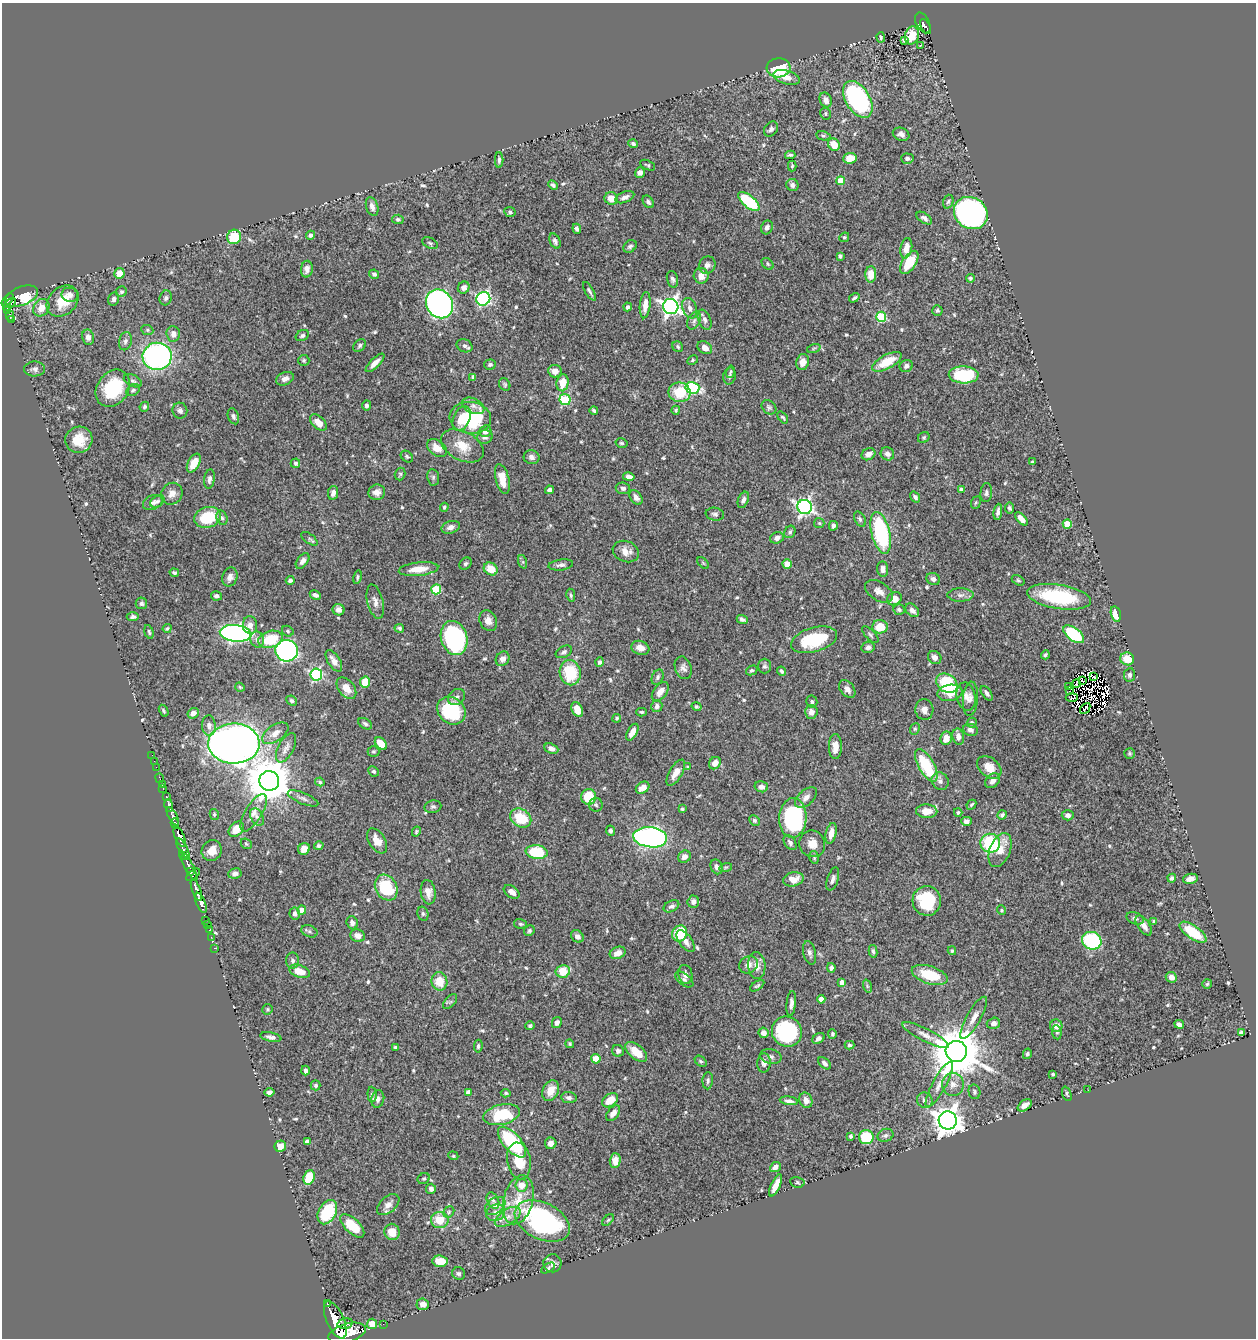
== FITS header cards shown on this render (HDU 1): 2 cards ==
NAXIS1  =                 1254
NAXIS2  =                 1336

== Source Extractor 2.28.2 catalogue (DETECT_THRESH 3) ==
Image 1254 x 1336 px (HDU 1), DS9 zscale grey, 1 PNG px = 1 image px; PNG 1258 x 1340 px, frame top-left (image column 1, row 1336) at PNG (2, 3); each listed source drawn as its Kron ellipse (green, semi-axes under 4 px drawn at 4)
Background 0.756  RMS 0.015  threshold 0.0439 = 3 sigma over >= 5 px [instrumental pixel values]
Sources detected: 595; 7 with non-positive FLUX_AUTO (blend fragments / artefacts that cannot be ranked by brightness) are neither listed nor drawn; of the other 588, the 500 brightest by FLUX_AUTO listed and drawn (88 fainter detections omitted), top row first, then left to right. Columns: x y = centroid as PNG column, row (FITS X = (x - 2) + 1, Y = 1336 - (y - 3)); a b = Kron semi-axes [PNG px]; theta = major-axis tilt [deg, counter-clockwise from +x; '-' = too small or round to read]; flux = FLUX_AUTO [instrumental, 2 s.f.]
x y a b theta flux
923 23 11 6 -63 120
926 26 8 3 -63 130
912 36 9 7 76 14
881 37 5 3 - 1.7
904 40 4 3 - 4.6
920 45 3 2 - 3
778 68 12 9 4 41
787 77 13 6 -14 7.7
858 99 20 12 -59 170
826 100 7 5 -67 6.2
825 114 6 5 - 1.5
771 129 8 6 52 3
901 134 8 6 -22 4.4
823 136 7 4 -10 1.9
633 144 5 4 - 2
834 145 6 5 - 17
790 155 5 3 - 1.7
850 158 6 5 - 16
907 159 6 5 - 2.7
499 160 8 4 90 2.3
648 165 8 4 -25 1.6
792 166 5 4 - 1.4
640 173 5 5 - 4.3
841 181 4 4 - 21
553 185 5 4 - 2.3
792 185 6 6 - 3.7
625 197 10 5 21 4.4
611 199 7 6 - 12
648 202 7 5 -54 2.4
749 202 13 6 -39 59
948 202 7 5 71 2.1
372 207 9 6 -72 4.3
510 212 6 5 - 2
971 213 18 15 -36 320
924 218 9 5 -34 3.1
398 219 6 4 -5 1.9
767 227 7 5 66 3.1
577 229 5 4 - 2.5
311 235 4 4 - 2.3
234 237 7 7 - 40
844 237 5 4 - 1.4
555 241 8 5 -65 2.8
430 243 8 5 -28 2
630 246 7 5 35 2.6
906 248 10 5 79 9
840 256 4 3 - 1.9
909 262 13 7 56 25
767 264 7 5 -44 1.6
707 265 9 8 - 4.2
307 269 8 6 85 5.3
119 273 5 5 - 15
374 274 5 4 - 2.4
871 274 8 5 88 11
701 276 8 7 - 8.3
970 278 4 4 - 1.5
672 279 8 5 -74 2.6
464 288 6 5 - 5.4
589 291 10 3 -59 2.3
121 292 5 5 - 2.4
70 295 8 7 - 4.9
22 296 17 9 22 220
166 298 7 6 - 2.6
854 298 6 3 34 2.1
114 299 7 5 77 3.2
483 299 7 6 - 160
8 300 7 4 50 460
63 301 18 13 42 21
9 304 8 3 46 290
439 304 15 13 -58 490
645 305 13 5 84 8.8
628 307 4 4 - 3.3
671 307 8 7 - 420
41 308 9 7 54 10
690 308 10 7 -69 5.3
937 310 5 5 - 2
8 311 4 3 - 54
10 316 5 3 - 150
881 317 5 5 - 69
12 320 3 3 - 50
705 320 10 6 -67 3.6
694 321 9 6 63 3.1
147 330 6 5 - 1.6
173 334 8 6 -86 6.3
302 335 7 5 30 2.2
88 337 7 6 - 5
125 341 9 6 76 3.5
360 345 7 5 48 2.2
465 346 8 6 -25 3.4
678 347 6 5 - 1.9
705 348 8 6 -33 6.9
814 348 7 4 19 1.6
157 356 14 13 - 240
304 360 5 5 - 1.7
693 360 6 4 28 1.4
803 362 8 6 75 8.2
887 362 16 7 28 24
375 363 12 4 44 7.1
490 364 6 5 - 1.9
906 366 7 6 - 3.7
35 369 10 7 2 3.7
555 371 7 6 - 7.1
730 372 6 3 76 1.4
964 375 15 8 -2 58
730 376 8 6 78 2.4
473 377 4 3 - 2.1
285 379 9 6 24 4.9
133 381 10 5 -27 2.7
563 383 8 6 82 15
505 384 7 5 -55 1.6
113 388 20 15 55 52
692 388 7 6 - 120
133 390 7 5 37 2.3
679 392 11 9 -9 34
565 400 5 5 - 64
366 405 5 4 - 2.8
473 406 12 7 -26 5.2
144 407 5 4 - 1.9
769 407 8 6 -41 2.3
676 410 4 4 - 1.4
180 411 8 7 - 3.9
594 411 4 3 - 1.7
233 416 8 5 -70 2.5
783 417 7 3 -51 1.4
470 418 21 16 -6 73
462 419 13 8 66 16
318 423 10 6 -44 11
485 431 6 5 - 5.1
485 437 8 6 16 3.8
924 438 6 5 - 1.5
79 440 13 13 - 20
621 443 6 4 -16 1.5
462 446 23 14 -28 20
437 448 11 7 -35 11
868 454 7 5 30 5.3
887 454 7 6 - 4.6
407 457 7 5 -38 1.6
531 457 8 7 - 4.1
1032 462 3 3 - 1.7
194 463 10 5 61 15
295 463 5 4 - 1.9
400 474 6 5 - 1.6
433 477 8 6 -79 2.4
629 477 6 4 -11 4.2
209 479 10 5 82 3.5
502 479 15 6 -76 15
623 488 7 6 - 3
549 490 4 4 - 3.7
961 490 4 4 - 4.7
377 492 8 7 - 5.7
333 493 7 5 80 4.4
986 493 9 5 84 2.8
172 494 11 10 - 7.2
636 497 8 5 -53 4.1
915 497 6 4 -53 3.2
743 500 8 5 68 3.9
157 501 8 5 36 2.2
153 502 10 7 23 3.6
976 503 6 5 - 1.5
444 507 4 4 - 1.5
805 507 7 7 - 300
1009 508 5 4 - 1.8
998 512 8 4 81 3.3
715 514 9 6 -9 3
208 517 13 10 16 46
222 518 7 5 -72 2.4
860 519 8 5 -60 2.2
1021 519 8 4 -47 6.5
819 523 5 5 - 1.4
1067 524 4 4 - 30
833 526 5 4 - 3.2
451 527 9 6 17 4.9
790 532 6 5 - 2.2
881 533 21 9 -76 97
777 538 7 5 19 4.9
309 539 10 4 -36 1.8
626 551 13 10 -21 9.4
303 561 9 5 53 3.9
523 562 7 4 -72 1.7
703 563 7 4 -45 1.3
465 564 7 5 45 2
787 564 4 4 - 23
561 565 12 5 6 3.3
418 569 20 6 6 17
491 569 7 6 - 17
883 569 7 5 -85 4.8
174 573 5 3 - 1.8
230 577 10 7 69 4.9
357 577 7 4 79 1.9
933 579 7 6 - 3.6
290 580 4 4 - 2.7
1018 580 7 4 -30 1.4
436 589 5 5 - 54
879 591 15 9 -32 6.9
315 595 6 4 -27 3.3
571 595 6 4 -80 1.7
960 595 13 6 0 4.7
216 596 5 4 - 3.1
1059 597 32 12 -9 71
894 599 7 6 - 12
375 602 17 7 -76 6.1
141 603 6 5 - 2.1
338 610 6 5 - 4.1
899 610 6 5 - 1.9
912 610 8 5 -45 4.7
1116 614 8 5 -75 17
133 617 6 4 2 2.8
742 619 6 3 -22 2.7
488 621 11 8 -64 6.7
250 625 9 7 -88 6
880 627 8 6 -2 24
167 628 5 3 - 1.5
399 628 5 4 - 1.9
288 631 6 5 - 1.9
149 632 7 4 -74 1.6
235 633 15 8 -6 330
1074 634 12 6 -37 70
870 635 10 5 -45 2.3
454 638 17 13 -74 170
270 639 12 8 17 35
257 640 8 7 - 4.6
814 640 23 12 16 59
868 647 6 5 - 3.4
640 648 9 7 -18 8.1
287 651 11 10 - 320
564 652 9 5 27 2.8
1045 655 4 3 - 1.9
935 657 7 6 - 5.2
503 659 7 6 - 4.5
1127 659 7 6 - 16
334 661 12 6 -57 6.9
599 662 5 4 - 2.2
764 666 7 6 - 2.5
683 668 11 8 -70 4.4
752 670 6 4 29 1.9
782 671 5 3 - 2.3
570 673 13 10 -79 41
316 674 6 6 - 140
1129 675 7 5 81 3.1
658 677 8 5 66 2.5
1094 677 3 2 - 1.9
1082 680 4 2 - 1.4
365 682 5 5 - 22
947 683 11 8 -37 61
1077 684 4 2 - 1.9
240 687 5 4 - 1.4
1069 687 3 2 - 1.9
346 688 12 7 -50 12
847 689 10 6 -50 5.7
1070 691 2 2 - 1.6
660 692 11 6 54 6.8
950 693 12 8 8 13
987 693 8 4 -55 3.1
457 697 9 7 36 3.5
966 697 14 9 -77 7.2
1072 697 6 2 4 1.8
970 699 17 7 85 5.7
292 701 5 4 - 1.9
812 702 6 5 - 2.3
657 706 6 5 - 2.9
697 707 5 4 - 1.7
1085 708 6 2 48 1.5
577 709 8 5 -66 10
924 710 10 9 - 5.9
164 711 6 3 -63 1.4
451 711 15 13 -40 64
642 712 5 4 - 1.5
811 712 6 6 - 7
193 713 6 5 - 6.3
617 718 4 4 - 1.8
972 723 5 4 - 2.2
365 724 7 5 -32 2.2
209 726 10 7 -87 4.7
915 729 6 4 68 1.5
970 730 7 5 -17 3.7
632 732 9 5 61 7.4
275 733 15 8 35 8.3
958 737 8 6 -80 6.5
946 738 7 5 81 11
234 743 26 20 -2 1100
381 744 7 5 -47 17
835 746 12 6 90 8.5
286 748 16 8 62 6.1
551 748 7 5 -22 4
373 751 6 5 - 1.5
1129 753 5 5 - 1.6
152 755 2 2 - 6.4
154 761 2 2 - 3.6
715 763 7 5 52 8.1
926 765 18 8 -60 50
156 767 2 2 - 5
687 767 4 4 - 1.4
989 767 13 9 -39 14
374 771 5 4 - 1.6
676 773 14 6 60 9
160 778 5 2 - 10
269 781 10 10 - 3900
940 781 9 8 - 4.1
993 781 8 6 47 5.3
320 782 4 4 - 1.3
162 784 2 2 - 6.4
761 787 7 5 -13 5.3
643 788 7 5 33 6.5
163 789 3 2 - 28
166 797 3 3 - 50
589 797 8 7 - 29
806 797 13 7 42 6.1
303 798 16 5 -22 4.3
169 805 6 3 -77 160
596 805 7 6 - 2.1
971 805 5 3 - 1.5
433 807 8 6 10 2.3
682 809 3 3 - 1.5
927 811 11 7 -1 13
958 812 4 4 - 1.6
254 813 21 8 59 10
214 814 5 4 - 1.7
1002 815 5 4 - 2.2
1068 815 6 5 - 3.5
173 816 10 4 -60 620
257 817 9 6 -59 3.5
521 818 11 8 -33 30
793 818 20 13 87 140
754 820 6 4 -45 1.9
966 821 5 4 - 3.5
175 824 5 3 - 270
236 829 9 6 48 14
610 831 5 4 - 1.8
416 832 5 4 - 1.6
831 833 11 5 77 8.6
180 836 11 4 -67 1200
650 837 17 10 -6 300
377 841 14 8 -58 12
790 843 8 5 -56 3
990 843 10 9 - 83
246 844 6 4 -42 1.4
812 844 13 13 - 11
319 846 5 4 - 2.2
183 848 11 4 -61 330
304 849 6 5 - 8
1000 850 18 10 68 14
212 851 10 10 - 10
537 852 11 7 -7 54
185 856 4 3 - 150
684 857 6 5 - 4.3
814 857 6 4 -78 1.6
188 865 17 4 -61 470
717 867 7 6 - 4.1
726 867 6 4 18 1.4
191 872 4 3 - 100
235 873 7 5 8 4.1
193 875 8 3 42 150
1172 878 4 4 - 2
793 879 10 7 13 12
833 879 12 5 72 3.6
1190 879 7 5 11 5.6
386 888 13 10 -60 54
196 890 11 3 -69 900
428 892 12 7 -83 7.4
512 892 9 5 -34 5.4
927 901 15 14 - 51
693 902 6 5 - 4.7
201 903 10 4 -69 920
671 906 8 5 27 3.2
302 910 4 4 - 12
1001 910 5 4 - 1.9
295 913 6 5 - 2.9
423 914 7 5 -76 2.1
1135 918 9 5 -21 2.5
206 920 3 2 - 18
1154 921 4 4 - 2.3
352 923 7 5 -70 3.6
207 924 2 2 - 12
521 924 6 5 - 1.7
1144 925 11 5 -55 7.5
209 930 2 2 - 8.6
309 931 8 5 -23 2.2
529 931 5 5 - 1.8
1193 932 16 6 -35 36
680 933 8 7 - 40
358 936 7 6 - 5.6
577 936 7 5 -42 4.1
211 937 2 2 - 12
686 941 13 6 -55 6.3
1092 941 10 8 -23 92
214 948 2 2 - 9.1
873 951 6 3 -77 2.2
952 951 4 3 - 1.5
618 953 8 6 20 7.8
810 953 12 6 -76 3.5
293 961 8 6 -86 3.3
748 965 10 8 32 5.1
757 966 13 8 -84 8.1
831 968 5 4 - 3.1
299 971 11 6 -18 13
563 971 7 6 - 23
685 974 9 7 -79 5.6
930 975 18 8 -17 34
1171 977 5 5 - 6.3
684 979 10 6 -39 3.4
439 981 9 8 - 16
842 982 4 4 - 6.1
1207 984 5 5 - 1.4
757 986 8 3 34 1.5
867 986 7 4 -72 1.5
821 999 4 4 - 11
450 1002 9 5 48 2.1
791 1004 13 4 85 4.2
267 1009 5 5 - 1.4
974 1018 24 7 60 9.2
557 1022 6 5 - 3.2
993 1023 7 5 15 4.2
1179 1024 5 4 - 3.7
530 1026 5 4 - 1.6
1056 1026 6 6 - 8.2
787 1032 15 14 - 99
1057 1032 7 5 -83 2.1
763 1033 5 5 - 5
1241 1033 4 4 - 3.1
832 1034 5 3 - 1.6
925 1035 26 6 -27 9
271 1037 10 4 -11 3.7
818 1038 6 4 37 2.9
570 1044 4 4 - 1.7
850 1045 5 3 - 1.6
478 1046 6 4 83 1.9
395 1047 4 3 - 1.4
618 1051 6 5 - 3
956 1051 10 10 - 5500
636 1052 13 7 -41 16
1027 1054 5 4 - 1.6
771 1056 11 7 -12 3.6
596 1059 4 4 - 21
701 1061 6 4 -39 1.8
764 1063 9 6 87 4.2
825 1063 7 4 -44 3.5
305 1071 5 4 - 3
1053 1074 3 3 - 1.6
708 1081 8 5 86 2.6
953 1084 11 11 - 8.3
316 1085 5 5 - 1.9
939 1085 25 6 61 9.8
1088 1090 3 2 - 1.5
551 1091 11 8 64 12
269 1092 5 4 - 3.8
468 1092 4 4 - 5.1
974 1092 7 6 - 2.3
506 1093 5 4 - 1.4
372 1094 8 4 -86 2.4
1067 1094 8 3 -70 1.5
569 1098 8 5 -7 3.8
378 1099 9 6 78 4.2
610 1100 9 6 36 17
806 1100 8 6 -68 5.9
925 1100 8 7 - 4.6
789 1101 9 4 -8 3.5
1025 1105 8 5 37 5.2
613 1113 9 5 52 5.8
502 1115 18 10 13 47
948 1120 9 9 - 1300
885 1135 8 6 24 2.7
851 1136 4 3 - 2.5
866 1137 7 7 - 38
307 1142 4 4 - 6
512 1142 19 8 -49 80
551 1143 5 5 - 5.4
280 1146 6 5 - 10
453 1156 5 4 - 1.3
615 1160 7 5 89 8.9
519 1161 18 12 -80 22
775 1167 6 4 40 4.7
309 1177 7 5 71 29
424 1179 6 5 - 1.8
797 1182 7 5 -11 1.9
521 1185 6 6 - 11
776 1186 12 4 66 11
431 1189 5 5 - 3.8
493 1200 9 5 -62 3.3
518 1200 25 14 75 26
388 1205 13 8 41 6.8
495 1206 11 7 34 5.3
327 1212 13 8 62 54
449 1212 6 5 - 1.6
496 1213 9 8 - 6.7
508 1217 14 7 33 8.7
440 1220 9 8 - 20
608 1220 7 4 45 1.6
542 1221 29 18 -26 200
352 1226 15 7 -44 31
392 1232 8 7 - 12
440 1261 7 5 -4 16
552 1263 9 9 - 5.1
548 1268 7 4 32 1.6
459 1273 7 6 - 2.2
327 1304 3 3 - 56
423 1304 6 6 - 6.2
335 1320 20 8 -66 2700
345 1323 8 5 12 350
372 1324 5 5 - 22
383 1324 2 2 - 8.5
347 1333 19 9 16 3100
At the frame edge (FLAGS 8, measured only in part): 1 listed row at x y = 347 1333
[88 fainter detections neither listed nor drawn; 7 non-positive-flux detections neither listed nor drawn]